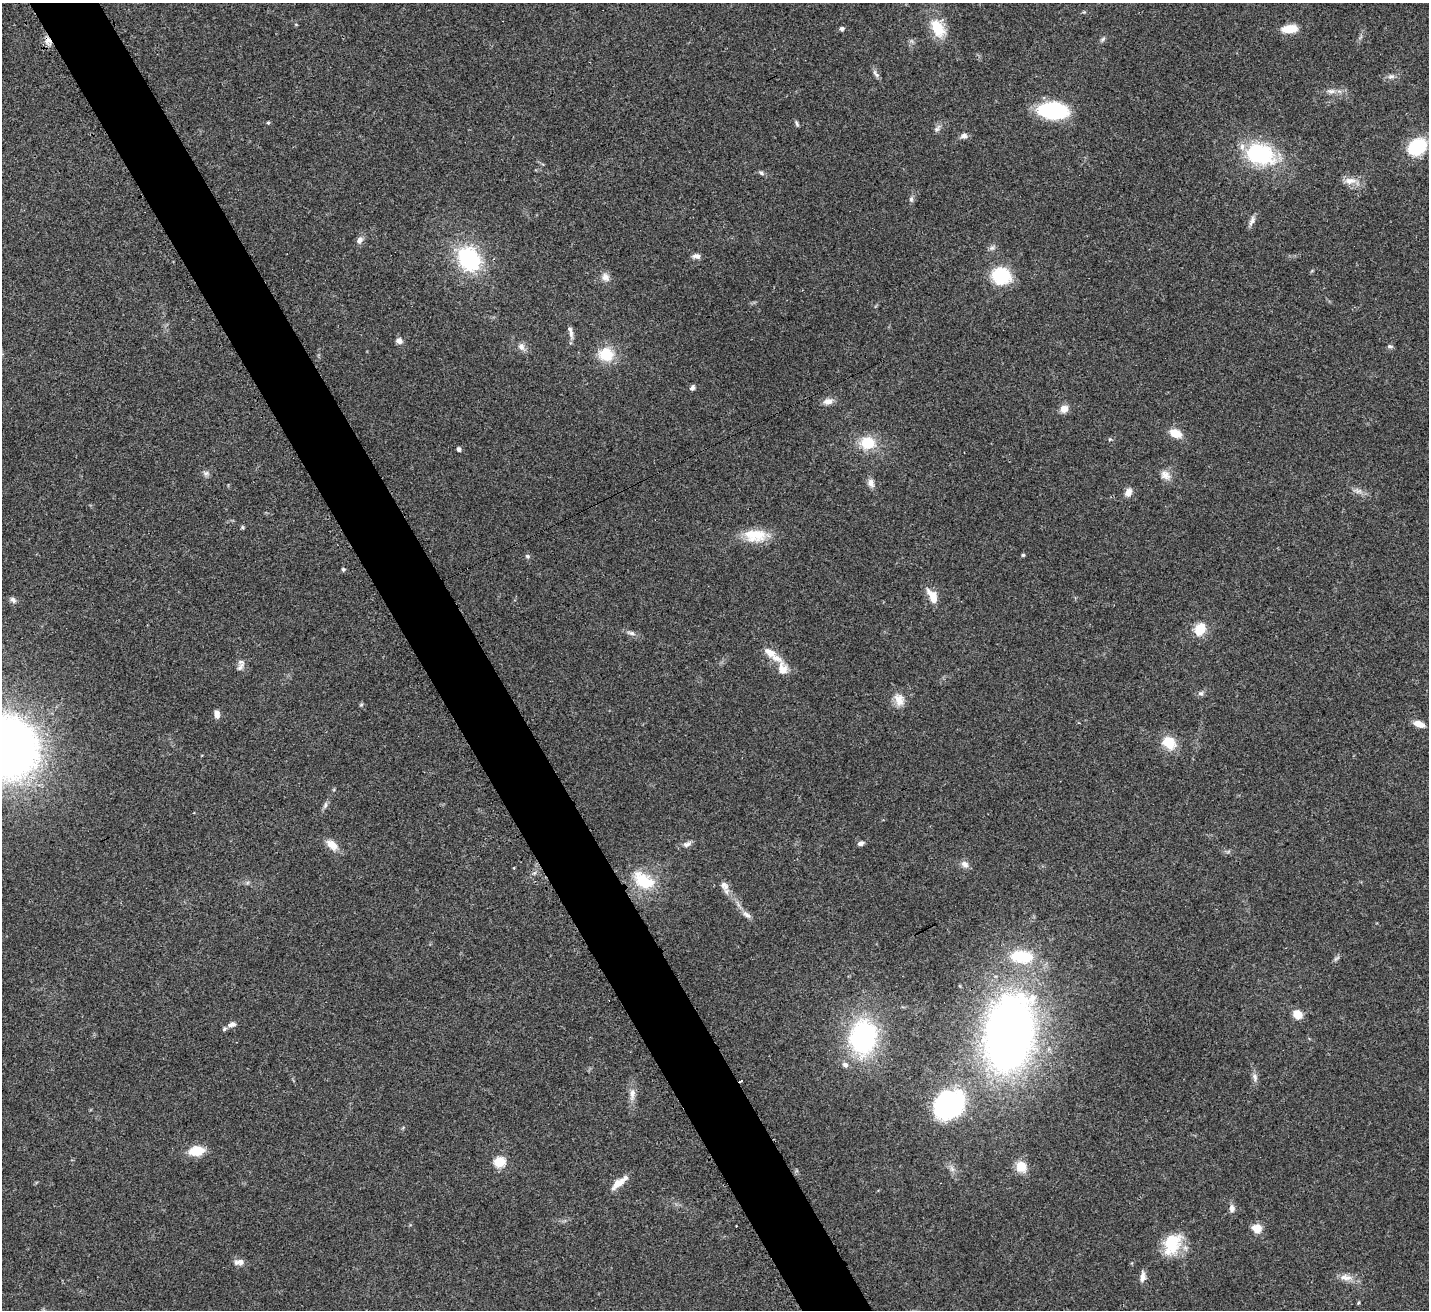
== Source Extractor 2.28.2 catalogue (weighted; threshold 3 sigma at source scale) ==
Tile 11 of 4 x 4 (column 3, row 3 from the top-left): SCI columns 2901-4327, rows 1532-2839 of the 5797 x 5807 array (HDU 1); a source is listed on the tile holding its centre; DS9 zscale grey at full resolution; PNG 1431 x 1312 px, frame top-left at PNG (2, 3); no overlay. Shown black and unused: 5% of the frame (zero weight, under 3 of 4 exposures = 5% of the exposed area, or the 3 px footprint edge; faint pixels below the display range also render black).
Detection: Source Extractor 2.28.2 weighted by HDU 2 'WHT'; one run over the whole footprint, this tile lists its part. Background 0.0412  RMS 0.0047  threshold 0.0213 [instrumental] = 3 sigma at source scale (4.5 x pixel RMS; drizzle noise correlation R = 1.50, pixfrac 1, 0.05/0.05 arcsec/px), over >= 5 px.
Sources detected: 93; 2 cosmic-ray / hot-pixel residue — not listed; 1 inside a brighter listed object's ellipse — not listed separately; the other 90 listed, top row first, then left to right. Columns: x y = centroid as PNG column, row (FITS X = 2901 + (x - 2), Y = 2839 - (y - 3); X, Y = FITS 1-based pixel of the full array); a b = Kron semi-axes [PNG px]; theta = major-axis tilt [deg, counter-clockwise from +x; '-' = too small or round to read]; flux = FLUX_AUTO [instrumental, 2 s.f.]
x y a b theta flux
1084 12 5 4 - 0.52
938 28 25 15 -59 12
842 29 5 5 - 1.4
1290 29 12 7 5 11
1103 39 7 4 45 0.9
48 40 10 9 - 3.1
876 74 13 5 -54 1.5
1391 76 10 6 10 1.6
1331 91 12 6 -5 2.2
1053 111 21 12 -4 53
268 123 4 3 - 0.59
797 123 8 4 -66 0.85
937 129 11 5 47 1.5
964 136 10 7 15 1.7
1417 147 16 13 37 27
1260 154 37 25 -15 38
761 173 7 5 -28 1
1350 181 18 9 2 4.3
911 199 7 6 - 1.1
1252 220 14 6 64 2.1
359 240 10 7 61 2.1
697 256 11 6 -5 1.8
469 259 23 19 -56 44
1001 276 20 18 -14 20
605 277 12 9 -53 2.7
570 332 18 5 -76 2.1
399 341 8 7 - 2.1
1390 346 8 5 1 0.9
521 347 9 8 - 2.3
606 354 15 13 -11 14
692 388 8 5 38 1.3
828 401 13 8 16 2.9
1064 409 8 7 - 4.4
1175 433 10 7 -23 9.4
1110 439 6 4 18 0.53
867 443 15 13 0 13
459 449 4 4 - 1.6
206 473 8 6 13 1.4
1165 475 14 11 -35 3.6
871 483 12 7 -69 2.4
1357 491 10 6 -53 1.8
1128 492 10 7 67 3
243 527 5 4 - 0.63
755 535 29 16 -3 13
1023 555 4 4 - 0.82
527 556 7 5 -16 0.87
343 569 4 4 - 0.89
932 596 20 10 -58 5.8
13 600 9 5 -43 1.4
1200 629 15 11 62 8.7
631 633 12 5 -18 1.6
770 653 18 10 -35 5.3
240 666 16 6 55 1.9
782 669 20 11 -75 5.9
1201 693 8 6 14 1.3
899 700 17 12 -72 5.1
361 705 6 4 2 0.62
217 714 9 5 -77 2.9
1419 724 11 6 -19 4.7
1169 743 14 11 -37 11
2 747 56 48 -24 430
325 805 10 5 72 1.3
860 843 7 5 22 1.6
687 844 12 7 22 2
332 845 14 9 -41 5.2
965 864 11 8 -40 2.5
644 881 29 18 -25 17
724 886 15 9 -59 3.1
746 914 15 6 -36 2.3
1022 957 32 17 -5 21
1336 958 11 2 35 0.88
1297 1014 9 8 - 6.7
232 1024 12 7 15 2.4
1009 1034 43 26 79 550
863 1037 29 23 83 77
845 1064 8 6 -17 1.5
1255 1077 11 7 -77 1.9
632 1094 17 7 85 3.5
949 1105 20 16 35 110
196 1151 16 9 7 10
499 1162 5 5 - 38
1021 1167 11 9 -50 8.8
618 1183 20 8 40 5.4
1232 1208 9 6 87 2
1257 1228 9 8 - 6.3
1172 1244 28 19 59 16
239 1262 14 7 8 2.5
1143 1277 14 6 83 2.6
1346 1277 19 8 -7 3.8
1358 1303 5 3 - 0.44
Overlapping masked pixels (flux is a lower limit): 1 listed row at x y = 48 40
Isophote crosses this tile's border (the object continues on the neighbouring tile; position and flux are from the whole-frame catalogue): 2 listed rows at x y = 938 28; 2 747